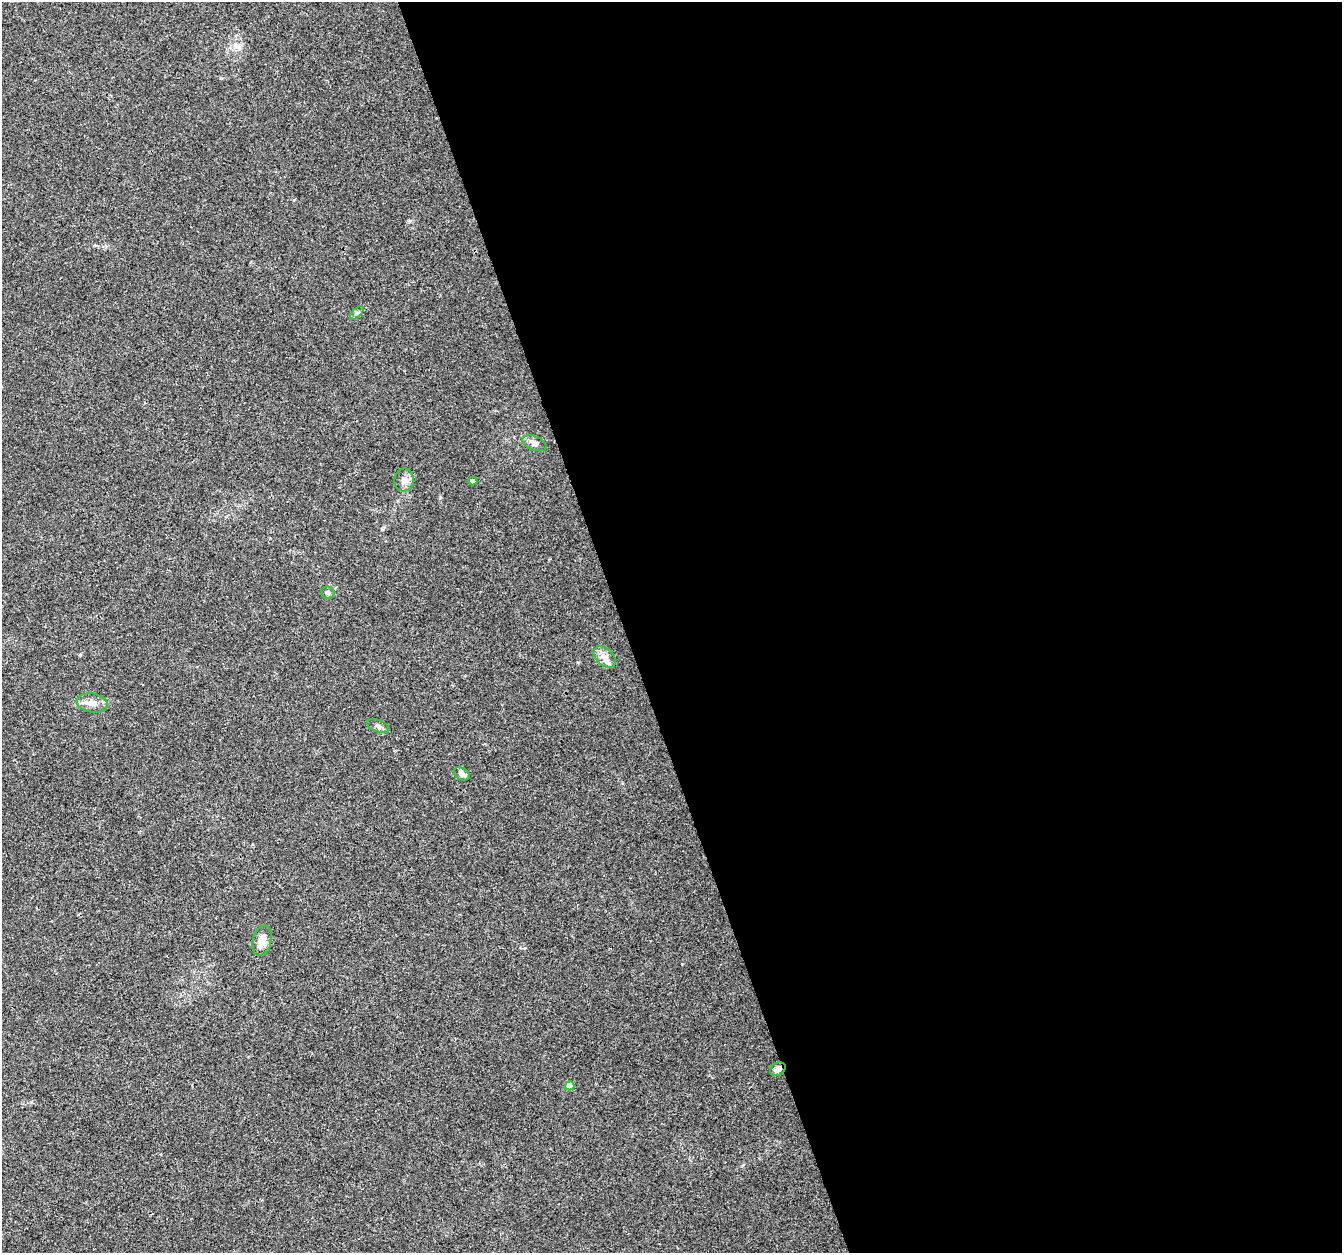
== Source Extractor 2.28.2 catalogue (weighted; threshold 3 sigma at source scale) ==
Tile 8 of 4 x 4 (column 4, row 2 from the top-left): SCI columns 4023-5362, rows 2567-3817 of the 5363 x 5188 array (HDU 1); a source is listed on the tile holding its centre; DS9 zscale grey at full resolution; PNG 1344 x 1255 px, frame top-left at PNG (2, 2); each listed source drawn as its Kron ellipse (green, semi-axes under 4 px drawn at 4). Shown black and unused: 54% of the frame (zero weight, under 3 of 4 exposures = <1% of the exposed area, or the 3 px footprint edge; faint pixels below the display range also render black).
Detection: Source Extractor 2.28.2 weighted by HDU 2 'WHT'; one run over the whole footprint, this tile lists its part. Background 0.0182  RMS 0.0028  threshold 0.0128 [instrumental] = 3 sigma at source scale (4.5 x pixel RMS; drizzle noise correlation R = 1.50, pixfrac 1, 0.0396/0.0396 arcsec/px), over >= 5 px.
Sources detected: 13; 1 inside a brighter listed object's ellipse — not listed separately; the other 12 listed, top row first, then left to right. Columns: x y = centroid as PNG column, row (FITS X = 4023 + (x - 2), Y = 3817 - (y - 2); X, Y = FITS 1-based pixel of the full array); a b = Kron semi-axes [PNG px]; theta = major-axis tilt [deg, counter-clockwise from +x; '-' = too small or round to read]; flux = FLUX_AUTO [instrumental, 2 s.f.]
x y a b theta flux
357 313 9 3 45 0.44
534 443 13 7 -22 1.4
404 480 11 9 83 1.8
473 481 4 4 - 0.85
328 593 7 6 - 0.77
605 657 13 8 -43 2.2
92 703 15 9 -9 2.4
378 726 12 6 -22 0.96
462 774 8 6 -32 1.4
262 941 15 9 77 2.9
778 1069 8 6 29 1.5
570 1086 4 4 - 3.5
Overlapping masked pixels (flux is a lower limit): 1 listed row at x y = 778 1069
Unlisted compact peaks at least as high as the median listed source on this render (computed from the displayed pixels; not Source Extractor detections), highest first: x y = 294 200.